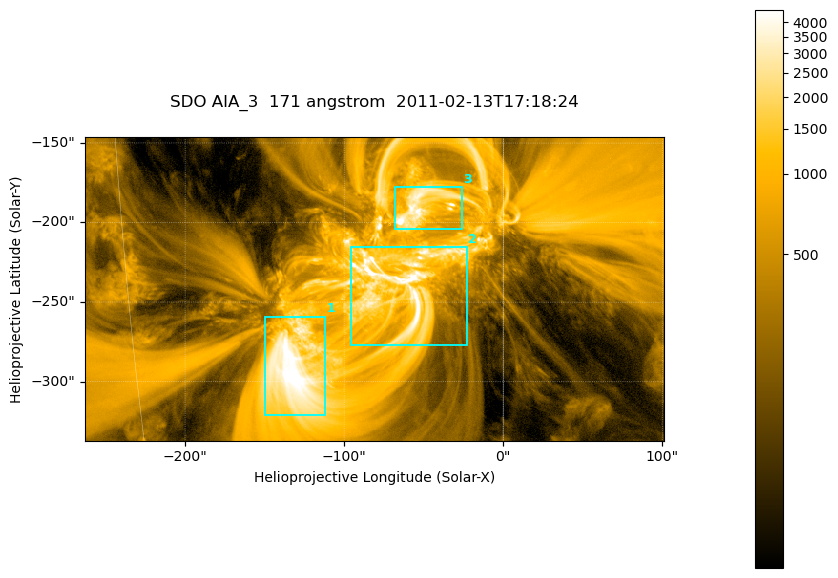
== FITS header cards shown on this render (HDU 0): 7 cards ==
TELESCOP= 'SDO     '           /
INSTRUME= 'AIA_3   '           /
WAVELNTH=                  171 /
WAVEUNIT= 'angstrom'           /
DATE-OBS= '2011-02-13T17:18:24.34' /
CTYPE1  = 'HPLN-TAN'           /
CTYPE2  = 'HPLT-TAN'           /

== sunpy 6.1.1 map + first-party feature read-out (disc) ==
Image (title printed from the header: SDO AIA_3  171 angstrom  2011-02-13T17:18:24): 607 x 318 px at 0.599 arcsec/px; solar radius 972 arcsec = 1622 px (partial field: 2.3% of the solar disc is inside the frame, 100% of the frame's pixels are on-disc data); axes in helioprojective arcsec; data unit not stated in the header (colour bar unlabelled)
Pointing: header CRPIX1/2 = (2056.06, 2043.72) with CRVAL1/2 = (0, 0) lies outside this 607 x 318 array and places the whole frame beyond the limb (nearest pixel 1.39 R_sun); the SolarSoft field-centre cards XCEN/YCEN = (-80.75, -241.8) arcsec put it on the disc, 1315 arcsec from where CRPIX/CRVAL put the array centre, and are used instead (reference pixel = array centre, CRVAL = XCEN/YCEN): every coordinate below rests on XCEN/YCEN
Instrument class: DISC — disc imager (sunpy class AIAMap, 171 A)
Bright regions (active regions / flare kernels): reference = the on-disc median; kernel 5 px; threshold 5 sigma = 1804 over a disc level ~355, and >= 1.15x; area >= 193 px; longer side >= 4 px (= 2.4 arcsec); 3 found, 3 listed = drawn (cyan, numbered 1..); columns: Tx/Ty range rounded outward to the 2 arcsec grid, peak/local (2 s.f.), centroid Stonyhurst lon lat
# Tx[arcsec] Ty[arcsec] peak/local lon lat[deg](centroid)
1 -150..-112 -322..-258 17 -9 -24
2 -96..-22 -278..-214 17 -4 -21
3 -68..-26 -204..-176 15 -3 -18